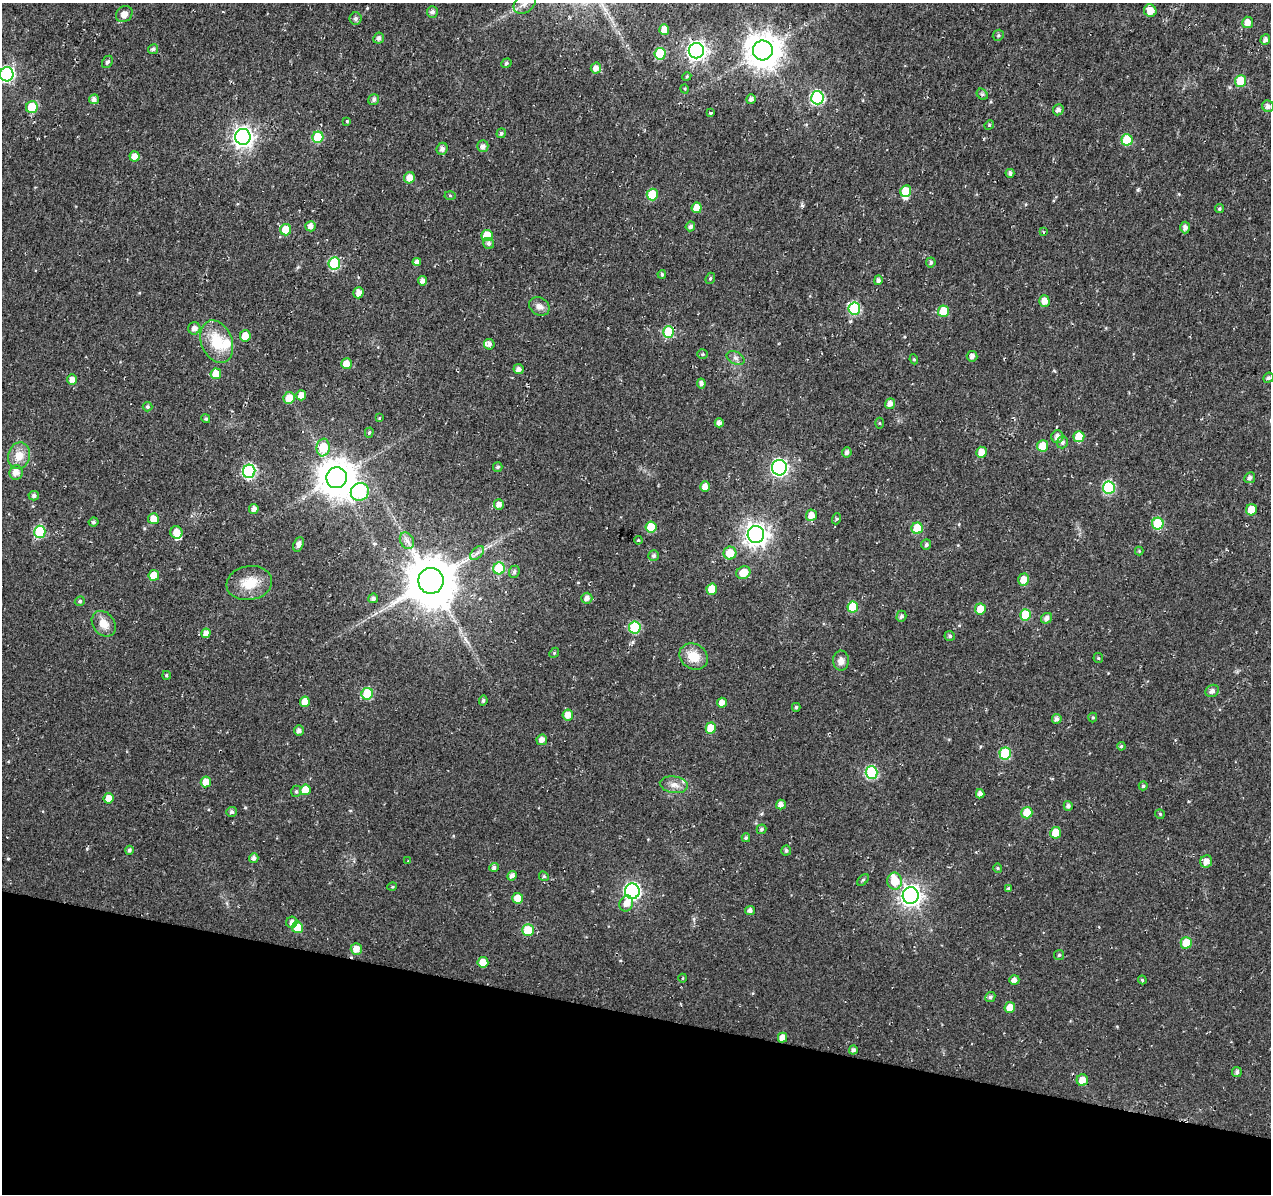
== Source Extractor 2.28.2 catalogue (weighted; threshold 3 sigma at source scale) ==
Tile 15 of 4 x 4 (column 3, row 4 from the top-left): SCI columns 2555-3823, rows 281-1472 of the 5101 x 5331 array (HDU 1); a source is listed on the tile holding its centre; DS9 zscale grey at full resolution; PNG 1273 x 1196 px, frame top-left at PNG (2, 3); each listed source drawn as its Kron ellipse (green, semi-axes under 4 px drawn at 4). Shown black and unused: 15% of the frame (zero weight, under 2 of 3 exposures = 2% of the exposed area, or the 3 px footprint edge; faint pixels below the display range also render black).
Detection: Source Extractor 2.28.2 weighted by HDU 2 'WHT'; one run over the whole footprint, this tile lists its part. Background 0.0148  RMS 0.0053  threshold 0.0239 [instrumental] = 3 sigma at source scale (4.5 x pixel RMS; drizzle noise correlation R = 1.50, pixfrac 1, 0.0396/0.0396 arcsec/px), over >= 5 px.
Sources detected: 224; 1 inside a brighter object's white glare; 1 long thin detection or spike segment (spike, bleed or trail) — neither listed nor drawn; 5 inside a brighter listed object's ellipse — not listed separately; the other 217 listed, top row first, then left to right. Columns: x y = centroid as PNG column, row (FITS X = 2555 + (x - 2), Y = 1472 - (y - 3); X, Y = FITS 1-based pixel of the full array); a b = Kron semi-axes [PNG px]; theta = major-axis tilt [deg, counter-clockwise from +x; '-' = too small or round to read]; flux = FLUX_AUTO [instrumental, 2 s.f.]
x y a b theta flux
525 3 12 9 41 3.9
1150 11 6 6 - 6
432 12 5 5 - 1.6
124 14 9 7 43 3.8
356 19 6 6 - 1.5
1248 22 6 5 - 4.5
664 30 5 5 - 5.8
998 35 6 5 - 0.78
379 38 6 5 - 1.8
1265 40 5 4 - 1.9
153 49 5 5 - 1.6
763 50 10 10 - 990
696 51 8 7 - 240
660 54 6 5 - 22
107 62 6 5 - 1.3
506 63 5 4 - 1.1
596 68 5 5 - 3.3
7 74 7 6 - 90
687 76 4 3 - 0.56
1241 81 6 5 - 12
685 89 5 3 - 0.5
982 94 6 5 - 1
817 98 6 6 - 60
94 99 5 5 - 2.3
751 99 5 5 - 2.1
374 100 6 5 - 1.3
1268 106 6 5 - 2
32 107 6 5 - 16
1058 110 6 5 - 2.3
710 113 3 3 - 0.7
347 121 4 4 - 0.66
989 125 5 4 - 0.59
501 133 5 4 - 1.2
243 137 8 8 - 270
318 137 5 5 - 22
1127 140 6 5 - 17
483 146 6 5 - 2.1
442 149 6 5 - 2.1
135 156 5 5 - 4.1
1010 173 4 4 - 1.5
409 178 6 5 - 4.9
906 191 6 5 - 11
450 195 5 3 - 0.52
652 195 6 5 - 17
697 208 5 5 - 6.5
1219 209 4 4 - 0.82
311 226 5 5 - 3.1
690 226 5 4 - 1.6
1185 227 6 5 - 2.2
286 230 6 5 - 11
1043 232 4 3 - 0.8
487 235 6 5 - 12
489 243 6 5 - 1.3
417 262 4 4 - 2.6
931 262 5 5 - 1.1
334 263 6 6 - 33
662 274 4 4 - 0.94
710 278 6 4 69 0.83
878 280 5 4 - 1.6
423 281 5 4 - 2.4
358 293 5 5 - 2.9
1044 301 5 5 - 4.5
539 306 10 8 -33 3
854 309 6 6 - 35
944 311 6 5 - 13
194 328 6 6 - 2.6
669 332 6 5 - 20
245 336 6 5 - 6.7
217 342 22 15 -67 17
489 344 5 5 - 1.7
702 354 5 5 - 0.71
972 356 5 5 - 2
735 358 9 6 -27 1.7
914 359 5 4 - 0.7
346 364 5 5 - 6.9
519 369 5 5 - 2.3
216 374 5 5 - 7.7
1268 378 5 4 - 1.1
72 380 5 5 - 3
701 384 5 4 - 1.7
301 395 5 5 - 4.8
289 398 6 5 - 6.9
890 404 5 5 - 2.9
148 407 5 5 - 0.91
379 418 4 3 - 0.38
206 419 4 4 - 0.91
719 423 4 4 - 2.2
880 423 5 3 - 0.47
369 433 5 4 - 0.87
1057 437 6 6 - 2.7
1079 437 5 5 - 9.6
1062 442 6 5 - 1.6
1043 446 5 5 - 8.6
323 447 9 6 82 15
847 452 5 5 - 1.6
981 452 5 5 - 5.1
19 456 13 11 76 7
498 467 5 4 - 1
779 468 8 7 - 140
249 471 7 6 - 67
16 472 7 6 - 4.6
337 478 10 10 - 1200
1250 478 6 5 - 1.5
705 487 5 5 - 3.6
1109 488 6 6 - 40
360 492 9 8 - 60
34 496 5 5 - 1.4
499 505 5 5 - 3
254 509 5 5 - 2.6
1251 510 6 5 - 7.7
811 515 6 5 - 3.9
153 519 5 5 - 5.7
836 519 5 3 - 0.53
93 522 5 4 - 1
1158 524 6 5 - 23
651 527 5 5 - 13
917 528 5 5 - 15
40 532 6 5 - 30
176 532 6 6 - 5.6
756 534 8 8 - 400
638 540 4 3 - 0.55
407 541 9 6 -61 2.2
299 544 8 5 70 2.3
926 545 5 5 - 1.1
1139 551 4 4 - 0.53
477 553 8 5 44 1.7
730 553 6 6 - 8.7
654 556 5 5 - 1.3
499 568 6 6 - 20
514 572 6 5 - 1.3
743 573 7 6 - 8.7
154 575 5 5 - 8.6
1024 580 6 5 - 5.7
431 581 13 12 - 2600
249 583 23 17 10 12
712 589 5 5 - 9.6
373 598 5 4 - 1.8
587 598 5 5 - 2.3
80 601 5 4 - 1
853 607 5 5 - 13
980 609 5 5 - 7.2
1025 615 5 5 - 15
901 616 5 5 - 1.3
1047 618 6 5 - 2.2
104 624 14 10 -52 5.8
635 627 6 5 - 30
206 633 5 4 - 3.4
950 636 5 5 - 1.1
554 653 5 4 - 0.64
694 656 15 12 -30 9.3
1098 658 5 4 - 0.68
841 661 10 8 -88 3.2
166 675 4 3 - 0.61
1212 691 7 6 - 2.1
367 694 6 5 - 21
483 700 5 4 - 1.1
305 702 5 5 - 5.9
722 703 5 5 - 3.7
796 707 4 4 - 0.9
568 715 5 5 - 4.7
1093 717 5 4 - 0.58
1057 719 5 4 - 1.8
711 728 5 5 - 10
299 731 5 5 - 2.2
542 740 5 5 - 2.7
1121 746 4 4 - 0.81
1005 753 6 6 - 24
872 773 6 6 - 38
206 782 5 5 - 6
674 785 14 8 -7 3.7
1143 786 4 4 - 0.7
305 790 5 5 - 10
296 791 6 4 69 0.83
980 794 4 4 - 2.1
108 798 5 5 - 4.6
781 804 5 5 - 2.6
1068 806 5 4 - 1.5
232 812 5 5 - 1.4
1027 813 6 5 - 10
1160 814 5 4 - 0.74
762 829 5 5 - 0.99
1056 833 5 5 - 8.7
746 838 4 4 - 0.92
129 850 4 4 - 1.1
786 850 5 5 - 1.1
254 858 5 4 - 1.6
408 861 3 2 - 0.83
1206 861 6 6 - 4
494 867 4 4 - 1.2
998 868 5 4 - 0.61
512 876 5 4 - 2
544 876 5 4 - 0.74
863 880 7 4 45 0.81
895 881 8 7 - 9
392 887 5 3 - 0.47
1009 888 4 4 - 0.82
632 891 8 7 - 140
911 896 8 8 - 300
518 898 5 5 - 6.9
626 904 8 6 69 4.1
750 910 5 4 - 1.8
292 922 6 5 - 2
297 927 5 5 - 12
528 930 6 6 - 12
1186 943 6 5 - 8.6
356 949 6 5 - 4.8
1059 955 5 5 - 0.66
483 962 5 5 - 6.2
683 978 4 3 - 0.39
1014 980 5 4 - 2.4
1142 980 4 3 - 0.67
990 997 5 4 - 1.1
1010 1007 5 5 - 6.3
782 1038 5 4 - 3.8
853 1050 4 4 - 1.5
1237 1072 5 4 - 1.4
1082 1080 6 5 - 4.8
Isophote crosses this tile's border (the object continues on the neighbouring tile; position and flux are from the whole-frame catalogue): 2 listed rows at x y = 525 3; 7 74